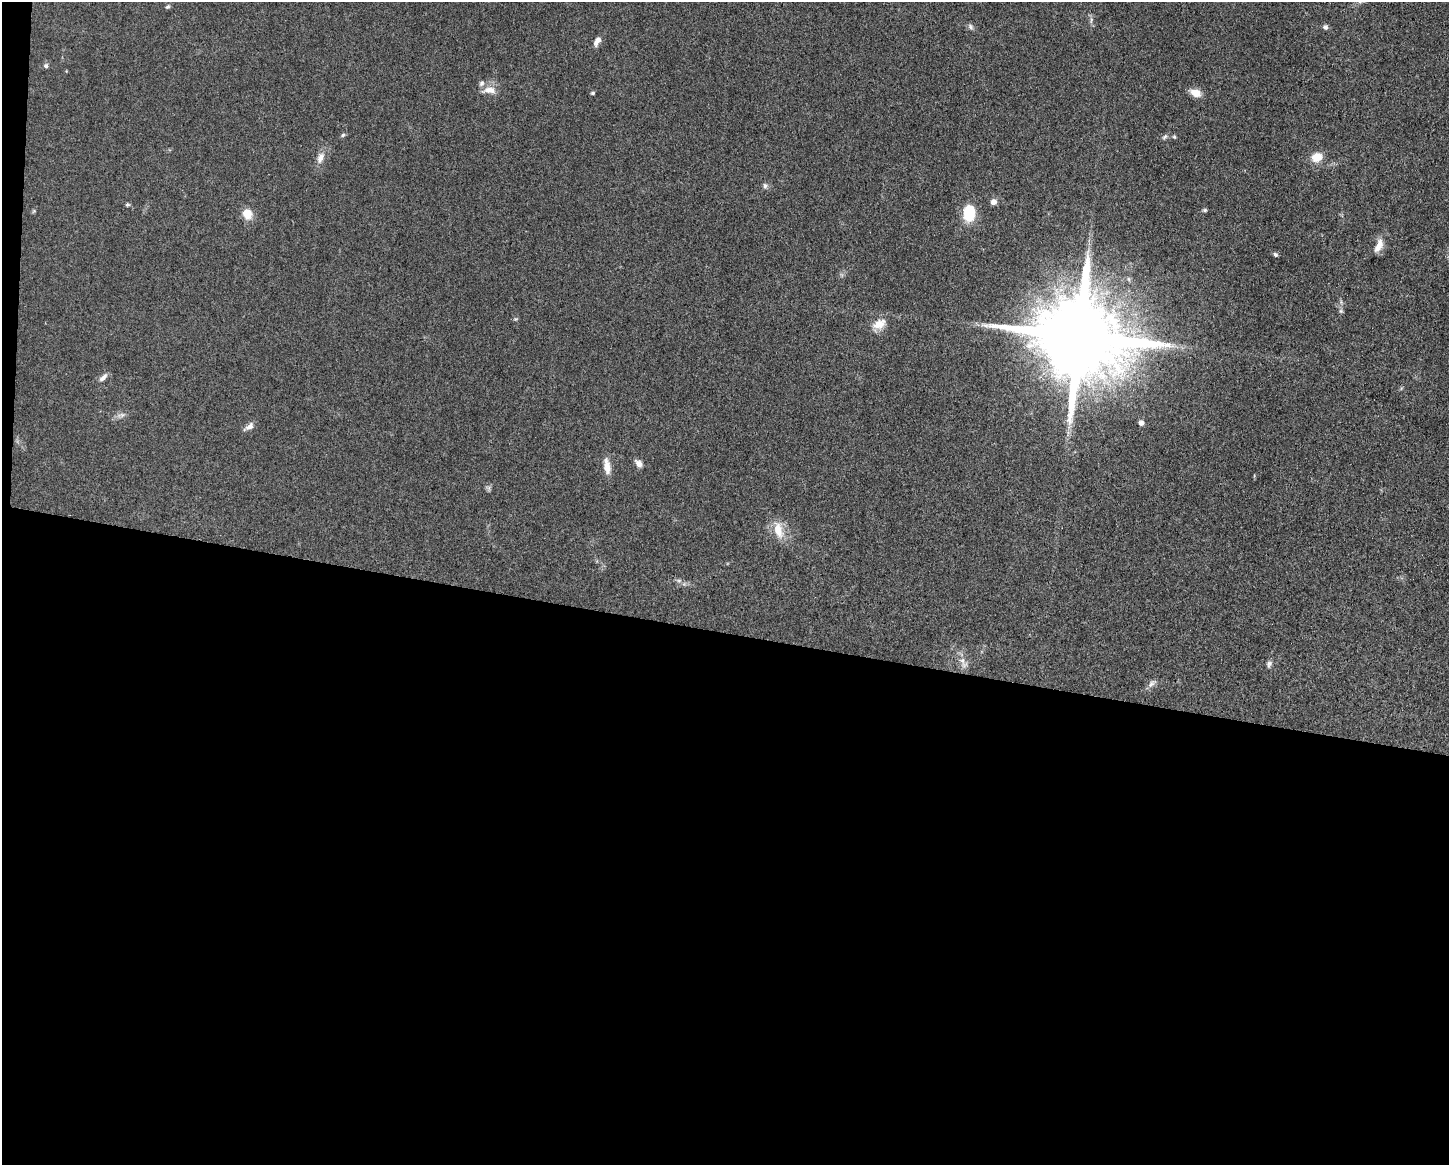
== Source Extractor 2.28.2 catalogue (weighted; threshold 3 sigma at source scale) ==
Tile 10 of 3 x 4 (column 1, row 4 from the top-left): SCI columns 231-1677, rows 4-1166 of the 4682 x 4655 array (HDU 1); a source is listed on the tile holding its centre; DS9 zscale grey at full resolution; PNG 1451 x 1167 px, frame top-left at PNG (2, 2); no overlay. Shown black and unused: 46% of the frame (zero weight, under 3 of 5 exposures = <1% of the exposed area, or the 3 px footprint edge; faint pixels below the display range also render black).
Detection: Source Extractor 2.28.2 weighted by HDU 2 'WHT'; one run over the whole footprint, this tile lists its part. Background 0.0601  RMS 0.0056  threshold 0.0251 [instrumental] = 3 sigma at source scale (4.5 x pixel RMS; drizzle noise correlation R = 1.50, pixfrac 1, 0.05/0.05 arcsec/px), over >= 5 px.
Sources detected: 40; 1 too faint to see at this stretch — not listed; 1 inside a brighter listed object's ellipse — not listed separately; the other 38 listed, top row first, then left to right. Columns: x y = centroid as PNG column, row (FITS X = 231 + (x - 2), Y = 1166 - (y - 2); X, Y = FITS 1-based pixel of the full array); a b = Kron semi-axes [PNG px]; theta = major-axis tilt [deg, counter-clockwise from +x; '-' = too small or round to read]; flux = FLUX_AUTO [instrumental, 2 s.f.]
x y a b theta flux
168 7 7 5 35 0.96
1091 20 10 3 80 1.1
970 27 9 6 -61 1.5
1325 27 6 6 - 1.6
597 41 13 6 61 3.4
46 66 6 5 - 1.3
489 90 20 9 2 5.3
593 93 5 4 - 0.86
1195 93 11 7 -22 6.6
343 135 6 5 - 0.92
1165 137 9 5 44 1.2
1174 137 5 4 - 0.7
1317 157 11 9 20 8.2
320 158 17 9 73 4.4
765 186 8 6 82 1.5
993 202 7 7 - 2.8
127 205 5 5 - 0.87
1205 210 6 4 13 0.86
34 211 6 4 47 0.65
969 213 15 10 88 22
247 214 10 9 - 8.8
1379 246 18 8 67 5.9
1275 254 6 5 - 1.1
1341 311 6 5 - 1
515 319 6 4 17 0.69
879 324 18 11 29 7.2
1079 336 24 20 -20 12000
103 377 13 6 43 2.5
121 415 13 5 16 2.3
1141 423 6 5 - 1.8
249 427 14 6 33 3
639 464 10 6 -45 3.2
607 466 21 8 -81 5.6
778 530 25 12 -76 9.8
679 581 7 4 0 1.2
963 663 20 8 -63 4.9
1269 664 10 6 71 1.6
1151 683 13 7 49 2.4